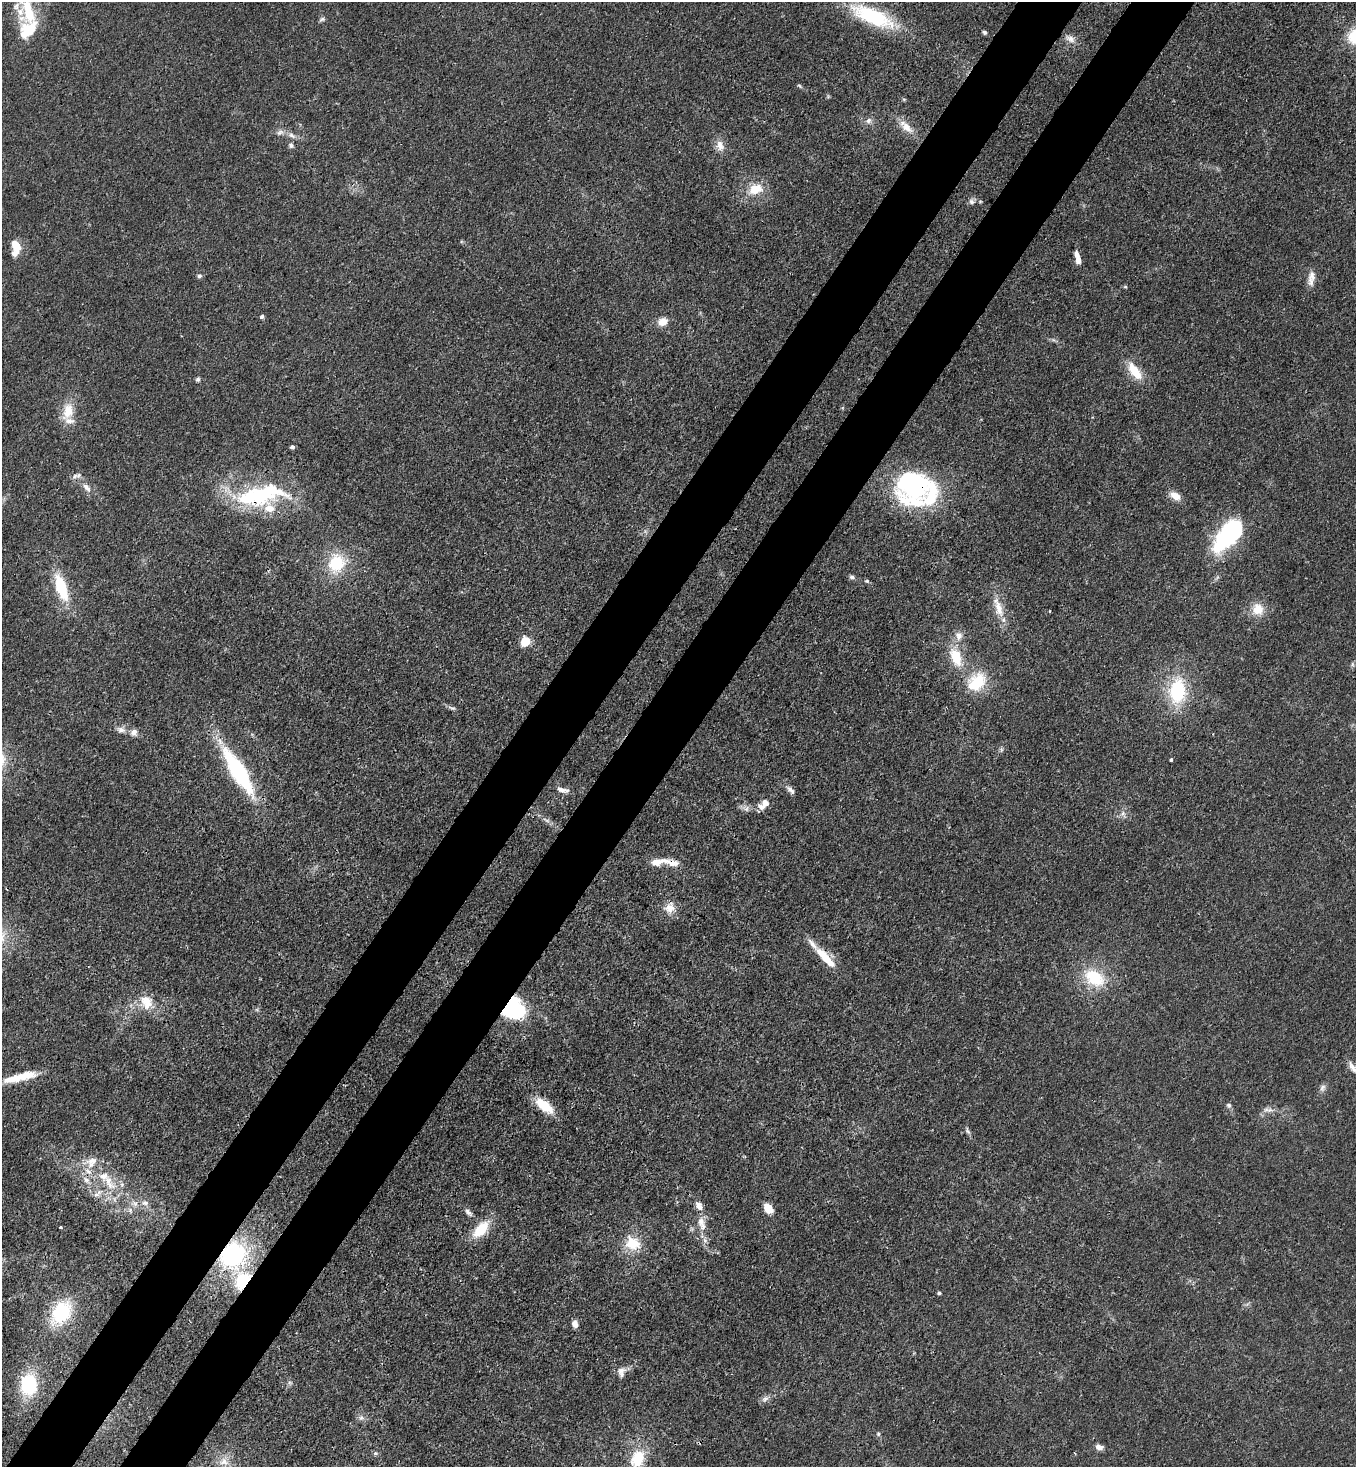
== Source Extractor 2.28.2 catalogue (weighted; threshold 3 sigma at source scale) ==
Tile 7 of 4 x 4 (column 3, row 2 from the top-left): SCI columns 2931-4284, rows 2994-4458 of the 6010 x 5988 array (HDU 1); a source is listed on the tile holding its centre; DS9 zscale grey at full resolution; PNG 1358 x 1469 px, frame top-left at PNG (2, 2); no overlay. Shown black and unused: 10% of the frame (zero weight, under 3 of 4 exposures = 7% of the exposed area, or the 3 px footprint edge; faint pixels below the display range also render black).
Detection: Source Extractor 2.28.2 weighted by HDU 2 'WHT'; one run over the whole footprint, this tile lists its part. Background 0.0202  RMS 0.0027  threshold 0.0119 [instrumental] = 3 sigma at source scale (4.5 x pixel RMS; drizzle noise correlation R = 1.50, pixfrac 1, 0.05/0.05 arcsec/px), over >= 5 px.
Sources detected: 118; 1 too faint to see at this stretch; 3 inside a brighter object's white glare — not listed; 17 inside a brighter listed object's ellipse — not listed separately; the other 97 listed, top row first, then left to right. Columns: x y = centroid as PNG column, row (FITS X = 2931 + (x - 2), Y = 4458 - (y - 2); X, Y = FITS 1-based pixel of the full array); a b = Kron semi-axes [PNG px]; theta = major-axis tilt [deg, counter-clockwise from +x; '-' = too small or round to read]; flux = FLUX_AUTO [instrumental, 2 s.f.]
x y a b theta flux
28 11 45 19 -75 15
872 16 49 17 -23 23
322 19 7 6 - 0.59
984 32 6 5 - 0.49
1070 39 15 9 -30 1.9
800 86 8 4 -36 0.41
904 99 5 3 - 0.29
868 121 10 7 34 1.1
906 127 21 11 -45 3.5
280 132 11 7 25 1.2
292 135 12 6 -30 1.4
291 145 7 6 - 0.76
720 146 15 11 -72 2.3
755 189 15 11 17 5.7
971 201 8 7 - 0.85
16 246 17 10 -64 3.8
1078 260 6 6 - 2
199 276 7 5 23 0.61
1312 276 14 11 -88 2.2
1125 287 6 4 -28 0.3
262 317 5 4 - 0.57
662 322 12 9 20 2.7
1135 371 21 10 -54 6.6
198 379 6 5 - 0.52
68 411 24 14 76 5.6
292 447 4 4 - 0.78
75 476 8 6 14 0.79
87 487 15 7 -50 1.9
916 488 53 27 24 31
258 496 70 23 6 29
1176 496 13 8 -28 2.9
1229 534 40 19 50 33
336 563 22 19 65 11
852 577 7 5 -7 0.69
867 581 6 5 - 0.4
61 587 29 11 -72 12
998 607 34 10 -71 4.7
1258 609 15 15 - 4.5
1050 611 4 2 - 0.18
959 636 14 10 -74 2.2
525 641 5 5 - 16
956 657 26 13 -66 8.1
1352 664 7 4 90 0.46
979 681 26 20 85 8.6
1177 691 26 17 85 18
452 708 13 4 -17 0.68
121 730 13 8 -16 1.5
134 732 10 9 - 1.5
1171 760 4 3 - 0.42
238 771 53 14 -58 33
562 790 16 6 -12 1.6
790 790 14 6 -46 1.2
765 803 10 8 20 2.2
746 809 7 6 - 0.97
1123 814 10 6 -69 0.96
546 820 12 4 -24 0.99
670 862 26 9 -15 3.2
669 908 15 14 - 3.1
825 958 34 9 -47 6.7
1094 978 25 17 -31 12
146 1000 19 15 -17 4.8
512 1009 17 13 6 37
1353 1068 21 7 -52 1.9
26 1075 30 9 18 6.4
1322 1088 11 7 65 1
1229 1105 7 7 - 0.61
544 1106 21 10 -38 7.5
1270 1110 11 6 17 1.3
968 1131 11 5 -69 0.7
93 1161 25 9 7 3.3
88 1171 12 6 -32 1.7
86 1180 10 7 -43 1.6
109 1183 28 12 -63 6.6
98 1194 14 6 34 1.5
145 1203 9 7 -17 1.1
135 1204 7 6 - 0.97
768 1208 9 7 -53 4.7
130 1210 7 6 - 0.83
468 1212 15 6 -45 1.1
701 1223 23 10 -77 4.1
61 1227 3 3 - 0.49
481 1229 22 12 47 7.8
633 1243 18 16 -28 7.1
233 1255 29 27 54 32
243 1281 18 14 59 13
939 1293 4 3 - 0.46
61 1313 25 17 57 18
575 1323 9 7 -76 1.2
621 1372 14 10 87 1.7
28 1385 18 14 88 19
765 1399 11 7 38 1.1
361 1418 8 6 12 0.9
878 1434 6 4 -69 0.44
1099 1447 9 6 -13 1.5
375 1453 6 5 - 0.45
637 1459 23 17 64 8.9
224 1462 14 11 -21 2.7
Overlapping masked pixels (flux is a lower limit): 7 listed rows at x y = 916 488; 258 496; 238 771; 670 862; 512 1009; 233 1255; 243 1281
Isophote crosses this tile's border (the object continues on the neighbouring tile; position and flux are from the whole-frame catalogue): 2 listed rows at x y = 28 11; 1353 1068